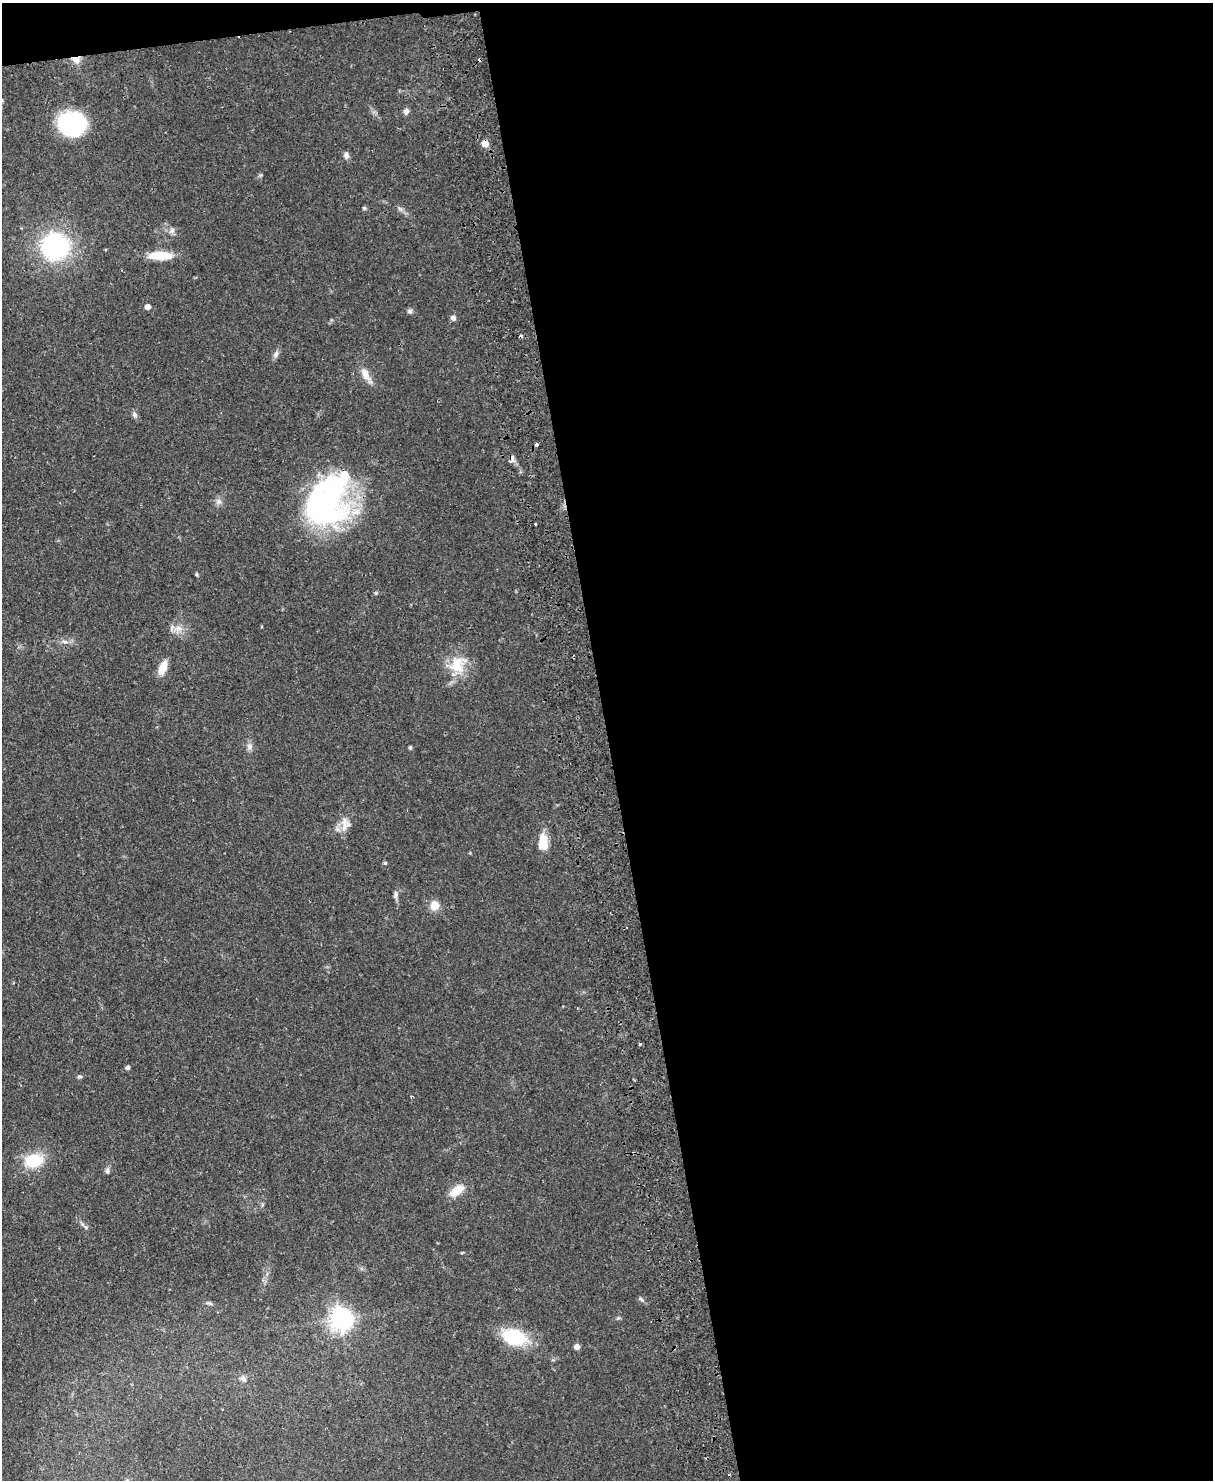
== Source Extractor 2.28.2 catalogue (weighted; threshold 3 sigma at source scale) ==
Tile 4 of 4 x 3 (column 4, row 1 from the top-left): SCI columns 3691-4901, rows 3219-4696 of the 4958 x 4848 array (HDU 1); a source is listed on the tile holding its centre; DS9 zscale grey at full resolution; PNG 1215 x 1482 px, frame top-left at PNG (2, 3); no overlay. Shown black and unused: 51% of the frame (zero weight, under 2 of 3 exposures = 3% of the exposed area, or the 3 px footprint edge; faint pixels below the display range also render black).
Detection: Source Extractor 2.28.2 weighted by HDU 2 'WHT'; one run over the whole footprint, this tile lists its part. Background 0.0581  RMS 0.0056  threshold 0.025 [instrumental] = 3 sigma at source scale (4.5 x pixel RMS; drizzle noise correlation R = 1.50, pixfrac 1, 0.05/0.05 arcsec/px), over >= 5 px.
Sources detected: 49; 2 inside a brighter object's white glare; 3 cosmic-ray / hot-pixel residue — not listed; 1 inside a brighter listed object's ellipse — not listed separately; the other 43 listed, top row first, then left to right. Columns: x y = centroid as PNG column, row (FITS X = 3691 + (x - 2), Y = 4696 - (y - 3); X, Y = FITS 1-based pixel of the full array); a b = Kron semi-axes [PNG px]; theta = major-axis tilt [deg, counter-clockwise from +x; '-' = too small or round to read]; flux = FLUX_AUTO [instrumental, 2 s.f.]
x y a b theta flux
76 60 11 8 -31 4
406 111 7 6 - 2.1
72 123 21 18 11 83
485 144 5 5 - 8.3
346 155 8 7 - 1.9
364 208 5 4 - 0.88
400 209 7 4 -19 1.1
172 231 8 6 88 1.7
55 246 24 23 - 75
160 256 25 8 0 15
147 307 4 4 - 3.6
410 311 8 6 14 1.2
453 318 6 6 - 1.9
276 354 10 6 67 1.9
366 374 19 9 -61 5.5
135 415 8 6 -68 1.7
537 444 3 3 - 2.3
511 460 9 4 61 2.3
219 501 8 6 0 1.9
324 505 51 45 3 120
536 524 3 3 - 1.6
196 574 6 4 -88 0.65
178 628 11 8 10 4
65 642 9 5 -20 2
457 664 23 19 48 15
162 668 15 8 68 8
249 746 9 7 -54 2.2
410 747 5 4 - 0.74
345 824 20 12 85 5.9
543 842 19 10 87 11
385 863 4 4 - 0.75
396 895 10 6 83 1.9
434 905 12 11 - 5.4
128 1067 4 4 - 1.7
80 1077 6 6 - 1
34 1160 24 16 9 18
107 1171 8 6 75 1.3
457 1191 17 9 36 9.4
641 1299 9 4 -34 1.1
341 1319 8 7 - 430
514 1337 30 19 -14 25
577 1347 5 5 - 3.4
243 1379 11 7 -43 2.2
Overlapping masked pixels (flux is a lower limit): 3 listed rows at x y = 76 60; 485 144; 511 460